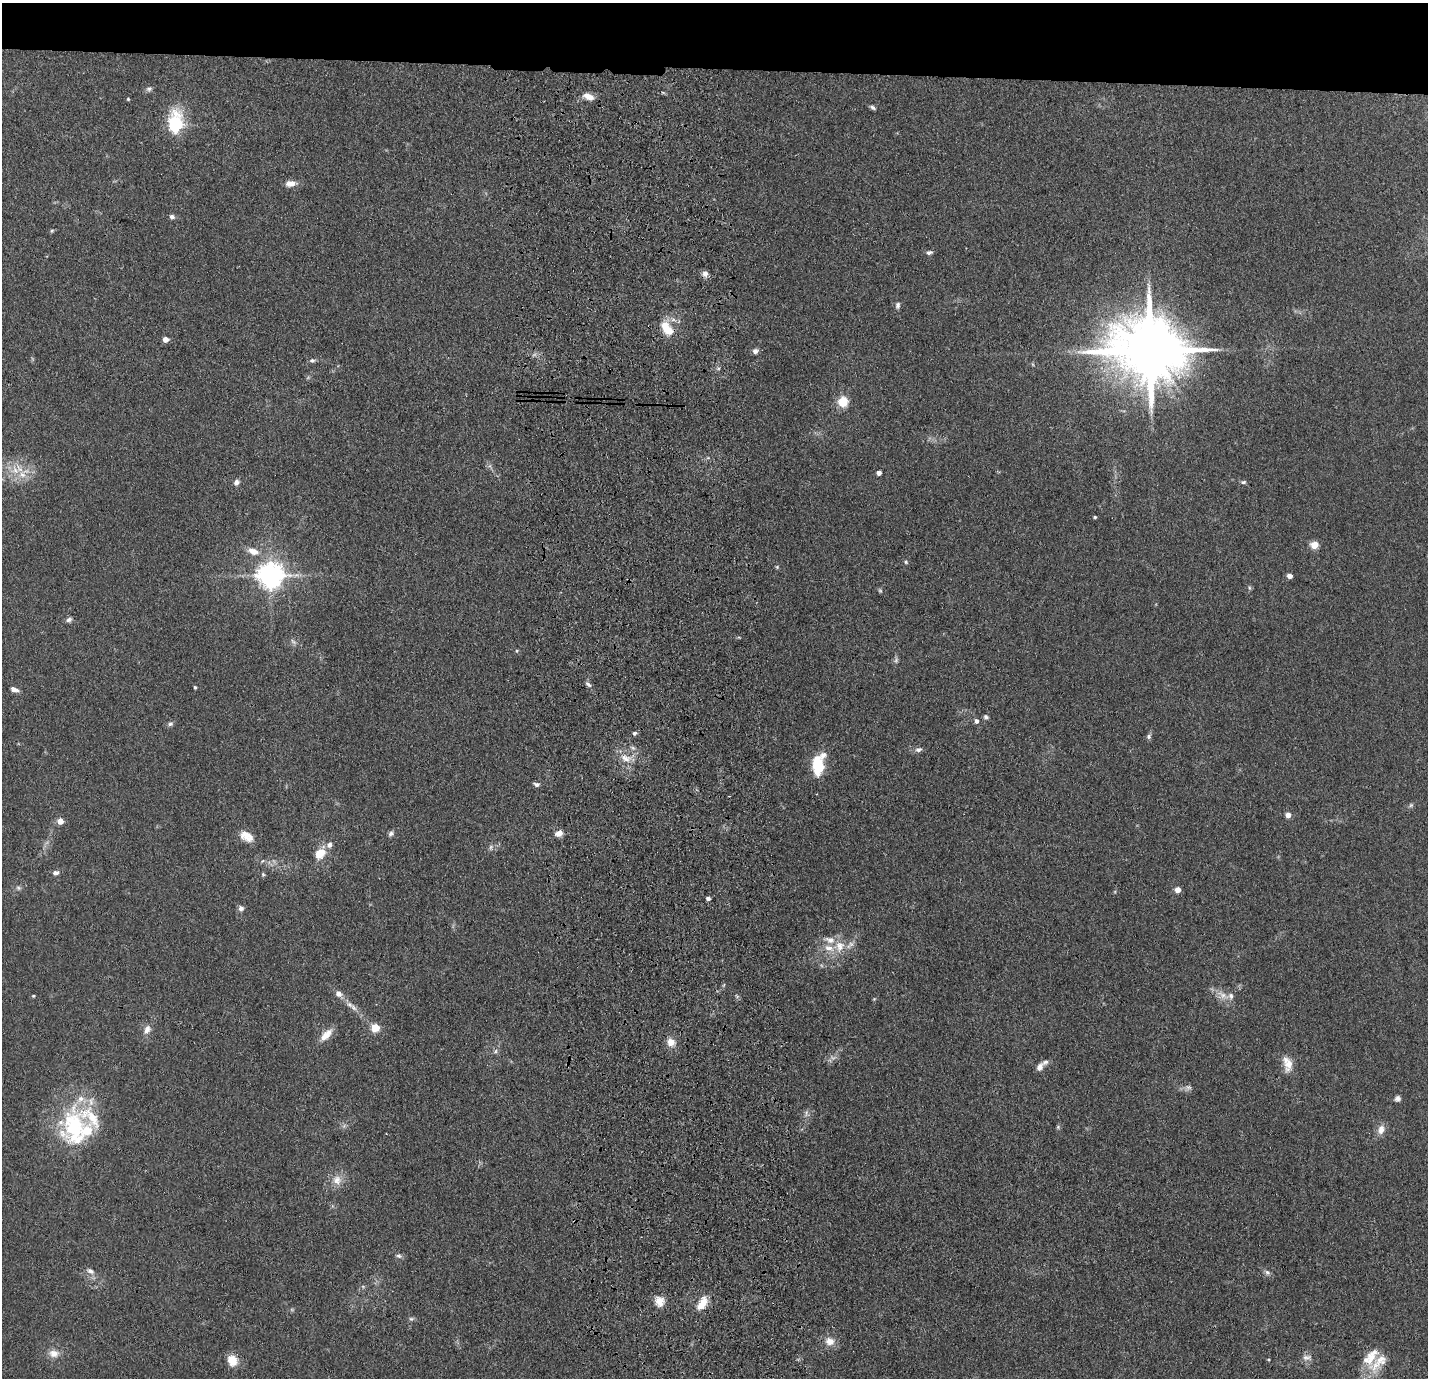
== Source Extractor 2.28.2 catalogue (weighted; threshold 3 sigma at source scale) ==
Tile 2 of 3 x 3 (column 2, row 1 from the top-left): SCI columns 1541-2966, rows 2851-4226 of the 4506 x 4324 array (HDU 1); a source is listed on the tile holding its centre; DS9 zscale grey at full resolution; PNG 1430 x 1380 px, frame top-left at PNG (2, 3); no overlay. Shown black and unused: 5% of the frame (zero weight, under 3 of 4 exposures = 6% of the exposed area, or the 3 px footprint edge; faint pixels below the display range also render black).
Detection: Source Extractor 2.28.2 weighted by HDU 2 'WHT'; one run over the whole footprint, this tile lists its part. Background 0.0671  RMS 0.0078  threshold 0.0351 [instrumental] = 3 sigma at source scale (4.5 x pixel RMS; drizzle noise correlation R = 1.50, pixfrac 1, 0.05/0.05 arcsec/px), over >= 5 px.
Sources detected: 109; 1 too faint to see at this stretch — not listed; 12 inside a brighter listed object's ellipse — not listed separately; the other 96 listed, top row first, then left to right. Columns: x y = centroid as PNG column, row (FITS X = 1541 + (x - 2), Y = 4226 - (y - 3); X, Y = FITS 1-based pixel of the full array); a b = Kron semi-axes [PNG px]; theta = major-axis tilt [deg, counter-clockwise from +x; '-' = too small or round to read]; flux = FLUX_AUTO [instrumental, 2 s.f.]
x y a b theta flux
149 89 8 7 - 2.2
663 92 6 4 -2 1
588 96 12 7 -24 7.1
128 99 4 4 - 0.83
873 107 8 4 -29 1.8
175 124 9 6 86 170
291 183 13 7 5 6
172 217 7 5 -23 2.3
52 231 5 4 - 1.1
929 252 8 5 2 2.2
705 274 8 7 - 3.6
898 305 9 6 84 2.4
667 329 21 11 -54 17
165 339 4 4 - 8
1149 350 20 17 -11 8100
755 351 6 6 - 3.2
312 360 8 6 0 1.9
843 401 8 7 - 21
15 470 13 10 -27 10
879 473 4 4 - 3.8
236 482 8 7 - 3
1243 482 8 5 2 1.5
1095 517 4 3 - 1
1314 545 5 5 - 22
253 551 15 8 -20 7.8
906 562 5 5 - 1.1
777 567 5 5 - 0.96
270 575 8 8 - 910
1290 576 4 4 - 6.3
1249 588 6 4 -88 1.2
880 591 7 4 -63 1.1
69 620 8 6 20 2.3
293 642 9 5 -35 2.2
516 651 5 3 - 0.82
896 660 9 5 81 1.9
588 684 10 5 -47 2.3
195 687 4 3 - 1.1
14 689 9 5 -18 3.8
986 717 7 5 -20 1.7
976 721 5 5 - 3
170 724 7 6 - 2
634 733 5 5 - 2
1149 736 7 6 - 1.9
918 749 8 6 11 2.7
626 758 17 10 -16 9.1
818 766 22 12 -89 26
536 784 8 5 -18 2.1
1411 805 6 5 - 1.4
1288 815 6 5 - 4.7
60 821 4 4 - 11
391 833 8 6 53 2.2
559 833 9 7 23 5.4
246 836 17 11 -29 9.4
491 847 8 6 79 2
320 853 13 9 49 15
262 861 6 3 69 0.89
55 873 7 5 11 3.3
263 874 6 4 -68 1.2
18 888 7 5 -22 1.7
1177 890 5 5 - 6.6
708 898 4 4 - 2.8
241 908 7 6 - 3.1
839 946 18 15 70 15
338 993 7 7 - 4.5
1222 995 20 10 -27 8.2
33 996 4 4 - 0.72
874 999 4 4 - 0.75
354 1008 12 6 -58 4.1
375 1028 5 5 - 31
147 1030 13 8 59 5.4
326 1035 20 9 45 9.1
671 1042 9 8 - 7.9
495 1051 6 5 - 1.7
1287 1064 20 11 -79 9.8
1040 1067 10 7 59 4.3
1188 1087 10 7 19 3
1397 1099 7 7 - 2.5
806 1113 11 5 77 2.5
344 1126 7 4 56 1.8
1058 1127 5 5 - 1.1
75 1128 55 36 -84 83
1381 1129 12 9 73 6.2
337 1180 14 13 - 8.6
399 1256 8 6 -13 2.1
90 1271 11 7 -25 3.8
1267 1272 8 6 -56 2.4
363 1286 6 4 -1 1.2
659 1301 14 12 -72 7.9
702 1303 17 9 58 11
411 1319 7 6 - 1.6
830 1341 13 11 -13 7.5
54 1353 13 9 -2 6.9
1307 1357 14 8 -3 4.3
1268 1359 4 3 - 0.7
232 1360 14 11 -66 10
1378 1363 36 19 46 21
Overlapping masked pixels (flux is a lower limit): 1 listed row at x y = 667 329